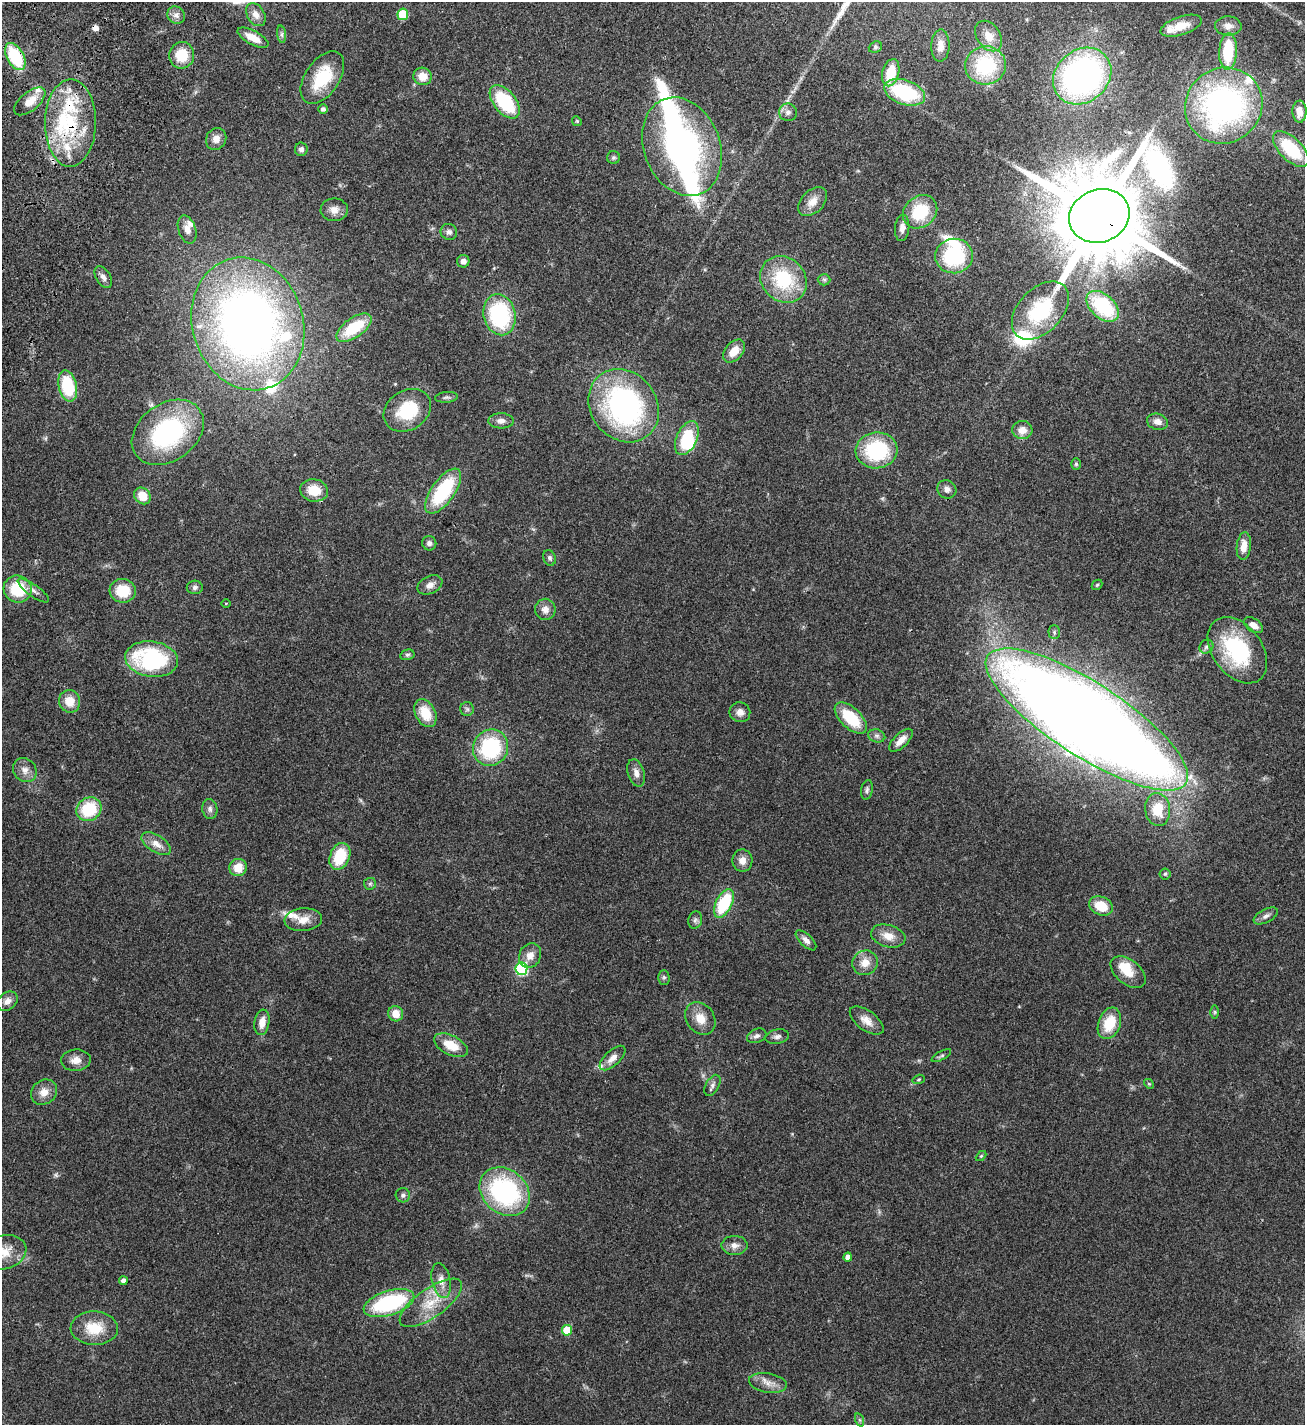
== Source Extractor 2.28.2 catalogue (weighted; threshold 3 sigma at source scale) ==
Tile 11 of 4 x 4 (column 3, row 3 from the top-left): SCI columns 2988-4290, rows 1631-3053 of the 6104 x 6102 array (HDU 1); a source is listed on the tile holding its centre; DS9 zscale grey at full resolution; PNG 1307 x 1427 px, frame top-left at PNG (2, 2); each listed source drawn as its Kron ellipse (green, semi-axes under 4 px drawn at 4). Shown black and unused: <1% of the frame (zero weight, under 3 of 4 exposures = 13% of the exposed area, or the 3 px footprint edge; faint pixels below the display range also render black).
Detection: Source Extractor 2.28.2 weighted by HDU 2 'WHT'; one run over the whole footprint, this tile lists its part. Background 0.0821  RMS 0.0062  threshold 0.0277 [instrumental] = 3 sigma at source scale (4.5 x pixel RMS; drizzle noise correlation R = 1.50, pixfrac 1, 0.05/0.05 arcsec/px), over >= 5 px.
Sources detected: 164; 4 inside a brighter object's white glare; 1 cosmic-ray / hot-pixel residue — neither listed nor drawn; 13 inside a brighter listed object's ellipse — not listed separately; the other 146 listed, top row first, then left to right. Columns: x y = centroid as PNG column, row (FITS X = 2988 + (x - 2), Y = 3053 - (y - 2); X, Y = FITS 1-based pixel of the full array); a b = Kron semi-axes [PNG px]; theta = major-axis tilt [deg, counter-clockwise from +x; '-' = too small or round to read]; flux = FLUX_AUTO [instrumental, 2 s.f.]
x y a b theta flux
403 14 5 5 - 23
176 15 9 8 - 2.9
256 15 12 8 -59 4.2
1181 26 21 9 18 8.9
1228 26 13 9 -2 3.9
282 34 9 4 -82 1.2
989 36 17 11 -54 7
253 38 17 7 -28 8.3
940 46 16 9 88 4.9
875 47 7 5 22 0.97
1228 51 18 9 87 26
182 55 13 12 - 14
15 57 15 8 -60 33
985 65 20 19 - 40
891 73 14 8 75 15
423 76 9 8 - 7
1082 76 31 26 40 190
322 78 29 17 56 27
905 92 21 12 -19 43
30 101 19 9 40 7.7
505 102 19 11 -50 36
1224 106 39 37 36 160
323 109 4 4 - 2.1
788 112 9 8 - 2.5
1299 112 11 7 -88 6.2
577 121 5 4 - 0.75
70 123 44 25 89 47
216 139 11 10 - 4.3
682 147 51 38 -69 150
301 149 7 6 - 1.9
1291 149 22 11 -45 30
613 157 6 6 - 1.3
812 202 17 11 45 6.2
334 210 13 11 -1 4.9
920 212 18 15 41 25
1099 216 31 26 20 13000
902 228 13 7 85 3.5
187 230 15 8 -71 4.6
449 232 8 8 - 2.2
954 256 19 17 7 43
463 261 6 6 - 2.8
103 277 12 7 -60 2.7
783 279 25 21 -45 35
824 280 6 5 - 1.2
1103 306 19 12 -42 42
1040 310 34 22 46 37
500 315 21 16 -77 56
248 324 67 55 -73 390
354 328 20 9 35 22
734 351 13 8 48 7.8
68 386 16 9 -76 29
446 397 11 5 5 1.5
624 406 39 33 -52 130
407 410 25 19 32 26
501 421 13 7 -1 3.2
1157 422 10 8 -14 3.6
1022 430 10 9 - 5.7
168 432 39 28 36 85
687 438 18 10 65 24
877 450 21 18 6 44
1076 464 6 5 - 0.86
947 489 10 9 - 2.8
314 490 14 11 -10 12
443 491 26 11 54 41
142 496 9 7 -47 9.4
429 543 7 7 - 1.9
1244 546 14 7 84 7.3
549 558 8 6 -67 1.5
430 585 13 8 25 3.9
1097 585 6 4 44 0.74
195 587 8 7 - 1.8
18 589 14 13 - 23
33 590 19 6 -35 3.3
123 591 13 12 - 16
226 603 4 3 - 0.46
545 609 10 10 - 4.1
1253 625 11 6 -34 4.3
1054 632 7 5 -89 1
1206 647 7 6 - 1.4
1237 650 37 24 -53 52
407 655 7 5 14 1.1
152 659 26 17 -8 65
70 701 11 10 - 8.4
467 709 7 6 - 1.4
740 712 10 10 - 3.6
425 713 15 10 -62 14
851 718 20 10 -44 23
1087 719 118 36 -33 1400
877 736 9 6 -15 1.8
901 740 15 7 44 5.2
491 748 18 17 - 49
25 770 13 11 -48 4.6
636 773 14 8 -73 3.6
867 790 10 5 79 1.5
89 809 13 11 35 26
210 809 10 7 -82 2.3
1158 810 16 12 -82 14
156 844 16 8 -32 5.3
340 856 14 10 68 21
742 861 11 10 - 4.7
238 867 9 8 - 8.8
1165 874 6 5 - 0.95
370 884 6 6 - 1.1
724 903 15 8 63 32
1101 906 12 9 -23 13
1266 916 13 6 27 2.4
303 920 19 11 5 6.9
695 920 9 7 74 1.7
888 936 18 11 -16 7
806 940 13 6 -44 2.8
530 956 13 10 62 5.1
865 963 13 12 - 7
521 969 6 6 - 63
1128 972 20 12 -39 9.7
664 977 7 5 -89 1.2
7 1001 11 8 37 3.8
1215 1012 6 4 -90 0.9
396 1014 8 7 - 6.5
700 1018 17 14 -53 8.3
867 1021 20 10 -36 5.8
262 1022 13 7 80 5.5
1109 1023 16 11 70 16
757 1036 10 6 22 2
777 1037 12 7 10 2.2
451 1045 18 9 -27 12
941 1056 11 4 29 1.1
613 1058 16 7 43 4.5
76 1060 15 10 4 4.9
919 1079 6 4 18 0.79
1149 1084 5 4 - 0.6
712 1085 11 6 61 2.4
44 1092 14 12 41 5.9
981 1156 6 4 44 0.7
505 1192 27 22 -41 82
403 1195 7 7 - 1.8
735 1245 13 9 0 4.1
4 1252 23 17 14 11
848 1257 4 4 - 3
441 1280 18 9 -78 5.8
123 1281 4 4 - 2.8
389 1303 26 12 18 58
431 1303 37 14 35 17
94 1328 23 16 -2 16
567 1330 5 5 - 17
768 1383 19 9 -9 5.7
860 1420 7 4 -71 0.97
Overlapping masked pixels (flux is a lower limit): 3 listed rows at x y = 15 57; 70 123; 1099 216
Isophote crosses this tile's border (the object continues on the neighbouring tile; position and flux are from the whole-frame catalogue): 2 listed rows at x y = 1087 719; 4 1252